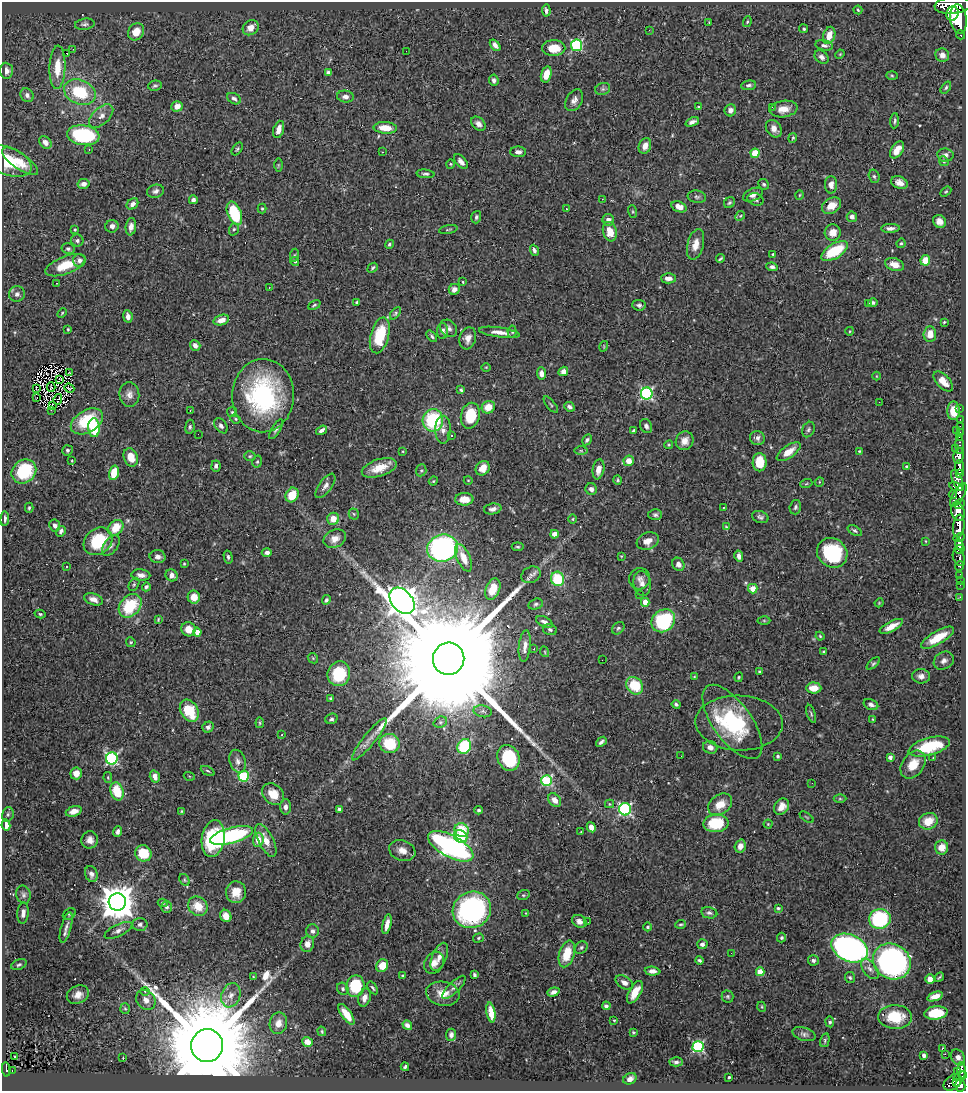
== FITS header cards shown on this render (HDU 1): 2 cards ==
NAXIS1  =                  964
NAXIS2  =                 1089

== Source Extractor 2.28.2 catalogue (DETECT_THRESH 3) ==
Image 964 x 1089 px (HDU 1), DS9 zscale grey, 1 PNG px = 1 image px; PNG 968 x 1093 px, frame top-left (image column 1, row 1089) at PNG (2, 2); each listed source drawn as its Kron ellipse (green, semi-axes under 4 px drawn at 4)
Background 0.714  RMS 0.027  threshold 0.0804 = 3 sigma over >= 5 px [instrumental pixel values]
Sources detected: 509; of the 509, the 500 brightest by FLUX_AUTO listed and drawn (9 fainter detections omitted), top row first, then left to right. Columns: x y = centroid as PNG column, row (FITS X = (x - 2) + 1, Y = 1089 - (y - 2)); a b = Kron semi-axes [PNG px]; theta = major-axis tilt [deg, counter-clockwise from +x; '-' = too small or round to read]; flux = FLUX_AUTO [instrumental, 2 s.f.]
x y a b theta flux
953 5 19 8 5 4100
858 10 4 4 - 2.5
546 11 6 4 -86 5.4
952 13 7 6 - 1200
958 19 15 8 -84 3300
709 22 3 2 - 1.2
747 22 5 3 - 2.2
85 24 10 5 7 4.8
251 28 8 7 - 17
804 29 4 4 - 2.4
649 30 3 2 - 3.6
136 32 9 7 57 22
829 35 9 6 73 22
960 35 4 3 - 90
495 45 6 4 -52 7.4
577 45 6 5 - 200
824 45 9 5 -10 5.1
554 48 11 8 0 31
73 49 3 2 - 1.6
406 51 2 2 - 3.2
66 53 3 2 - 16
840 54 5 3 - 1.7
942 55 7 6 - 10
822 57 8 5 -43 7.1
57 67 22 8 88 31
6 71 8 6 -85 8.7
328 72 4 4 - 4.3
546 74 8 5 75 26
892 76 6 4 -2 2.3
494 80 5 5 - 5.6
749 85 7 5 7 4.7
155 86 7 5 13 3.3
946 88 7 4 54 3.3
603 89 8 6 20 4
80 92 16 12 -23 91
27 95 7 6 - 6
345 97 8 6 -6 7.2
234 99 7 5 -31 5.1
574 100 12 8 59 9.7
177 106 6 5 - 13
698 107 4 4 - 2.2
772 107 2 2 - 26
784 109 14 8 9 21
730 110 6 5 - 8.9
101 116 15 8 43 13
894 121 7 3 86 3.3
692 122 7 4 22 7.8
478 124 8 6 -43 7.9
385 128 11 5 -3 26
279 129 9 5 72 17
774 129 9 7 -53 12
83 135 16 10 -8 180
793 138 5 4 - 2.2
45 142 7 5 -49 9.8
645 146 8 6 69 12
89 149 3 2 - 2.6
237 149 7 4 53 3
897 150 9 5 56 19
382 152 2 2 - 1.5
518 152 8 5 -1 7.4
755 153 4 4 - 53
945 155 8 6 -8 7
8 161 25 13 -22 65
20 161 21 8 -35 26
944 161 5 4 - 2.6
461 162 9 5 -48 10
450 164 4 4 - 2
278 165 6 4 90 2
425 174 9 4 -5 4.4
874 176 7 5 -72 3.9
899 182 8 6 -23 11
83 184 6 5 - 9.5
764 184 5 5 - 2.9
831 185 9 6 89 11
155 191 9 6 15 6.5
946 192 6 4 33 2.3
753 195 10 6 24 8.7
800 195 5 3 - 1.5
697 197 9 6 -8 4.7
602 199 3 2 - 2.7
755 199 8 6 -19 5.2
193 200 4 4 - 6.2
729 203 6 5 - 2.7
132 204 6 5 - 7.7
831 206 10 7 31 22
679 207 8 5 -22 16
262 209 5 4 - 2.4
566 209 3 2 - 1.3
633 212 6 3 -71 2
234 213 12 6 -69 100
740 216 5 4 - 2.3
476 217 6 4 73 4
852 217 5 5 - 6.8
608 220 6 6 - 10
939 221 7 6 - 11
112 226 6 6 - 7
131 227 8 5 83 10
890 228 9 4 2 7.8
234 229 6 5 - 3
448 229 9 3 11 2.1
75 230 3 2 - 1.8
610 232 10 7 -72 24
833 232 8 8 - 17
77 241 6 6 - 4.2
901 243 5 3 - 2.5
389 244 5 4 - 3.2
696 244 16 8 76 18
68 249 6 5 - 3.8
534 250 5 4 - 5.2
835 251 15 7 31 77
773 254 3 3 - 1.9
294 255 7 3 81 2.3
720 259 4 2 - 2.3
79 260 6 6 - 6.5
925 260 5 4 - 24
295 261 4 4 - 2.4
65 265 21 8 21 40
895 265 10 6 -19 16
772 267 6 4 -8 5.3
373 268 6 4 41 3.2
668 278 7 5 -1 8.8
463 282 3 2 - 1.6
57 283 2 2 - 1.5
269 287 3 2 - 2.4
454 289 6 5 - 8.6
17 294 8 8 - 6.3
357 302 3 3 - 3.2
873 303 5 3 - 4.8
869 304 3 2 - 3
314 305 6 3 26 2.5
639 305 7 5 -5 4.7
62 313 5 3 - 1.8
395 313 7 4 53 3.2
128 316 6 4 -81 9.9
221 320 8 5 18 16
944 322 3 3 - 2
449 328 9 7 -45 7.5
68 329 3 3 - 1.7
442 331 8 5 90 7.5
512 331 6 4 -85 3.4
850 331 4 3 - 1.5
499 332 20 5 -8 15
930 334 8 6 84 21
380 335 18 9 75 76
432 336 6 3 -50 3.5
468 338 11 8 73 13
195 345 6 5 - 8.8
604 346 5 3 - 1.5
486 367 5 3 - 1.5
563 371 5 4 - 10
69 372 3 2 - 2.2
541 374 6 4 -88 11
876 376 4 3 - 1.4
59 380 4 2 - 2.6
943 382 12 6 -46 21
51 387 5 2 - 1.9
36 388 3 2 - 2
69 388 5 2 - 2.2
461 390 3 3 - 2.5
647 394 6 6 - 280
129 395 12 10 -85 12
263 396 37 31 88 270
37 398 3 2 - 110
58 399 5 2 - 2.1
879 402 2 2 - 7.7
551 405 10 3 -51 3
52 406 3 2 - 1.5
488 407 7 6 - 23
570 407 5 4 - 4.9
960 408 2 2 - 11
51 410 2 2 - 3.3
190 410 4 3 - 1.6
954 411 9 6 -90 31
232 412 5 5 - 2.5
470 416 13 9 77 61
235 419 5 4 - 2.4
433 420 11 10 - 130
960 420 3 2 - 7.6
87 421 17 11 30 88
221 426 8 5 -53 6
646 426 7 6 - 6.4
960 426 2 2 - 12
190 427 7 4 84 3.5
94 428 9 6 -87 76
276 429 11 3 58 4.7
321 430 6 3 37 5.7
443 430 14 8 89 12
634 430 3 3 - 3
808 430 8 6 65 4.5
956 430 3 2 - 67
960 432 4 2 - 13
198 434 2 2 - 3.2
451 435 3 3 - 1.4
960 437 3 2 - 23
757 438 7 7 - 6.4
587 440 6 4 59 4.1
685 441 9 8 - 13
669 445 4 3 - 2.2
960 445 9 3 -89 79
956 448 4 3 - 18
67 450 5 5 - 3.8
403 451 4 3 - 1.5
581 451 6 4 -1 2.7
859 451 3 3 - 2.4
789 452 14 6 35 20
250 456 5 4 - 2.4
959 456 8 5 80 890
131 457 9 7 -68 26
72 461 3 2 - 1.3
629 461 5 5 - 19
257 462 6 4 74 2.8
760 462 9 7 89 37
216 466 6 4 77 5.4
906 467 4 4 - 3.7
959 467 7 4 -84 960
379 468 18 8 18 31
483 468 8 6 51 24
598 469 10 5 80 15
421 470 6 5 - 3.2
24 471 13 11 41 99
114 473 7 5 75 37
959 474 3 3 - 350
468 480 4 3 - 1.4
618 480 5 4 - 2.9
433 481 4 4 - 1.9
957 481 11 5 -67 470
819 482 5 3 - 1.5
806 484 6 3 19 2.5
325 486 14 6 53 9
956 487 7 4 -14 390
591 489 6 5 - 7.6
292 495 7 6 - 40
953 495 4 2 - 14
958 495 13 5 58 940
464 499 9 6 1 25
959 504 5 4 - 300
723 507 3 2 - 2.6
795 507 7 5 75 4.6
29 508 5 3 - 3
493 509 9 5 9 7.7
958 512 9 6 -71 1000
354 514 5 5 - 2.7
655 515 7 5 -2 4.4
760 517 8 5 -20 5
5 519 7 3 86 4.6
333 519 6 6 - 23
573 519 5 3 - 1.8
55 525 6 5 - 7.4
959 526 11 5 82 2300
726 527 4 4 - 1.9
116 528 9 6 47 35
61 531 5 4 - 5.3
855 531 8 4 -32 4.4
554 534 4 4 - 17
959 538 6 4 29 590
335 539 12 8 25 16
98 541 15 12 38 78
648 541 11 8 22 19
926 541 3 2 - 1.2
959 544 6 3 -71 940
111 545 12 7 54 6.8
518 547 6 3 -6 2.4
443 548 15 13 16 390
960 549 5 4 - 410
267 553 5 4 - 6.5
832 553 16 14 -37 130
621 556 3 3 - 1.5
739 556 5 4 - 7.7
158 557 8 6 -12 9.9
228 557 6 4 -75 3.4
959 557 9 5 -68 360
464 558 15 6 -66 24
184 564 4 3 - 1.7
678 564 7 6 - 8.1
67 566 3 2 - 2.3
959 566 5 3 - 180
141 575 9 5 -4 9.7
172 575 6 5 - 12
531 575 10 8 27 7.7
960 575 4 3 - 56
557 579 7 6 - 76
640 579 11 10 - 9.3
960 580 2 2 - 8.2
134 584 7 5 63 3.3
642 584 12 9 -81 12
960 585 2 2 - 2.7
146 587 4 3 - 4
493 589 11 7 68 38
753 589 5 4 - 22
639 594 3 3 - 1.6
194 597 6 6 - 24
960 597 2 2 - 8.3
94 599 10 5 -19 12
326 600 5 3 - 3.3
402 601 15 10 -49 3900
645 602 4 4 - 41
879 603 4 3 - 1.6
536 604 7 5 16 3.9
130 606 13 10 47 86
40 614 5 3 - 2.9
158 619 4 2 - 2
764 620 6 4 -1 3
663 621 13 10 41 160
544 622 9 5 -27 6.9
891 626 13 5 28 21
618 628 7 5 44 3.5
188 629 7 7 - 21
550 630 7 5 -16 3.7
197 632 4 4 - 13
820 636 4 3 - 2
937 638 19 6 30 39
131 642 5 4 - 2.2
525 646 16 6 84 13
534 649 3 2 - 2.1
545 652 5 3 - 1.8
823 652 3 3 - 3.6
313 658 6 4 -46 2.3
449 659 16 15 - 140000
602 660 2 2 - 4.1
944 661 10 8 31 8.8
873 664 8 4 41 3.2
760 671 3 3 - 2.7
339 674 12 11 - 83
921 676 9 7 -5 9.9
694 677 4 3 - 1.7
739 677 5 3 - 2.1
635 686 9 7 -49 71
814 688 7 5 -2 24
330 699 4 3 - 2.7
676 704 4 3 - 3.8
871 705 7 5 -24 7.4
189 711 12 8 -60 61
483 711 9 6 -11 6
811 714 9 3 -72 3
331 719 6 5 - 4
873 719 3 3 - 1.6
440 722 7 5 21 4.1
732 722 43 19 -54 140
260 723 5 3 - 2.2
739 723 43 27 -2 150
208 727 6 5 - 6.1
282 735 3 2 - 2.9
369 739 26 6 51 16
601 742 6 3 41 4.5
389 744 10 9 - 59
464 746 8 6 58 100
710 747 7 6 - 12
929 747 21 8 15 93
681 756 3 2 - 1.4
778 756 4 3 - 2.8
890 757 4 4 - 7.6
112 758 6 6 - 280
508 758 13 10 -66 110
933 758 2 2 - 1.5
238 761 12 8 -72 9.4
913 764 15 11 55 32
208 771 7 4 -27 2.9
76 773 6 5 - 16
189 776 5 3 - 1.7
244 776 5 5 - 150
155 777 6 5 - 12
108 778 5 4 - 2
547 780 5 5 - 160
812 783 2 2 - 3.4
117 791 9 6 -73 56
273 794 12 9 -44 26
840 799 6 4 -1 2.5
555 800 8 5 -49 11
609 804 4 4 - 1.8
720 804 13 9 36 28
285 807 7 5 -89 8.5
782 807 9 7 53 17
339 809 4 3 - 4.1
625 809 6 6 - 280
479 810 4 4 - 3.7
74 811 8 5 18 12
182 811 4 3 - 1.9
8 814 7 5 75 4.2
807 817 8 2 -35 1.5
928 821 10 8 24 33
716 823 12 9 5 78
768 824 4 4 - 2
6 825 6 4 -79 19
591 827 5 4 - 12
462 830 7 6 - 51
118 831 5 4 - 6.1
581 832 4 3 - 1.6
231 835 22 8 16 260
460 837 7 6 - 48
213 839 18 11 81 120
90 840 8 8 - 12
258 840 7 5 84 19
266 840 18 7 -63 23
451 846 25 11 -28 520
740 846 7 5 70 13
942 847 7 6 - 20
402 850 13 10 -20 15
143 853 8 7 - 56
91 874 8 6 -72 8.1
184 880 6 4 -61 2.5
236 892 11 10 - 25
23 895 9 7 -78 6
523 895 6 5 - 3
117 902 8 8 - 4500
163 903 5 3 - 2.4
198 906 10 9 - 34
167 907 6 5 - 4.3
778 908 4 3 - 2.4
472 910 19 18 - 470
23 913 11 5 86 8.7
526 913 3 2 - 1.3
709 913 8 5 -11 4.8
69 914 7 5 34 3.2
226 916 6 5 - 15
880 919 11 10 - 180
579 921 7 6 - 9.3
588 922 2 2 - 2.8
140 924 7 6 - 5
387 924 10 4 78 14
681 924 5 3 - 2.4
66 927 16 5 74 8.1
648 927 4 4 - 3.7
118 930 15 6 26 8.4
312 931 6 6 - 6.7
478 938 5 4 - 2.6
781 938 5 4 - 3.2
307 944 8 6 75 13
702 944 5 5 - 5.8
581 948 7 5 41 4
850 948 19 13 -25 830
731 953 2 2 - 1.3
567 954 14 7 73 45
439 957 15 7 68 13
699 960 4 3 - 3.6
813 960 5 5 - 4.6
892 961 19 17 -33 610
434 963 11 9 61 14
19 965 8 5 22 3.7
382 966 7 5 56 30
870 969 12 6 -53 9.4
653 971 8 4 -4 9.1
760 972 4 4 - 42
402 975 3 2 - 1.7
474 975 4 3 - 4.1
253 977 4 4 - 1.7
850 977 6 5 - 3.3
939 977 5 2 - 2.3
930 979 5 4 - 12
624 983 9 6 -32 9.7
355 986 10 9 - 100
454 987 15 5 45 7.9
373 988 7 3 -55 2.9
343 989 6 5 - 4.3
145 991 5 3 - 2
553 992 6 4 19 6.7
635 992 12 6 60 27
443 994 17 12 -10 25
78 995 11 8 25 16
231 995 12 9 69 15
728 996 6 6 - 3.3
935 996 8 4 19 16
364 998 9 6 74 12
146 1000 11 8 -50 13
606 1006 4 4 - 4.6
762 1007 5 3 - 1.8
125 1009 5 5 - 2.4
491 1012 10 4 -80 28
936 1013 12 6 6 71
346 1014 12 5 -55 28
895 1017 17 12 -2 58
614 1020 3 2 - 1.6
830 1022 5 4 - 3.3
278 1023 11 8 79 15
407 1025 5 4 - 6.6
322 1031 5 3 - 2.1
633 1032 3 3 - 2
804 1034 12 6 -16 6.4
451 1035 6 5 - 7.1
825 1040 7 4 75 2.9
307 1042 5 4 - 19
207 1046 16 16 - 54000
698 1047 5 5 - 220
943 1048 3 3 - 33
945 1054 2 2 - 850
924 1055 4 3 - 6.7
14 1056 3 2 - 3.4
958 1057 8 6 -58 9.7
123 1058 2 2 - 1.2
676 1062 7 4 -2 4.8
405 1067 4 3 - 3.1
6 1069 7 3 -82 40
12 1070 3 2 - 8.5
962 1071 8 3 -89 160
957 1072 2 2 - 6.8
960 1076 7 3 22 140
729 1077 3 3 - 2.6
630 1079 7 5 29 7.7
953 1082 10 7 37 410
956 1083 3 3 - 98
960 1086 6 5 - 440
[9 fainter detections neither listed nor drawn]